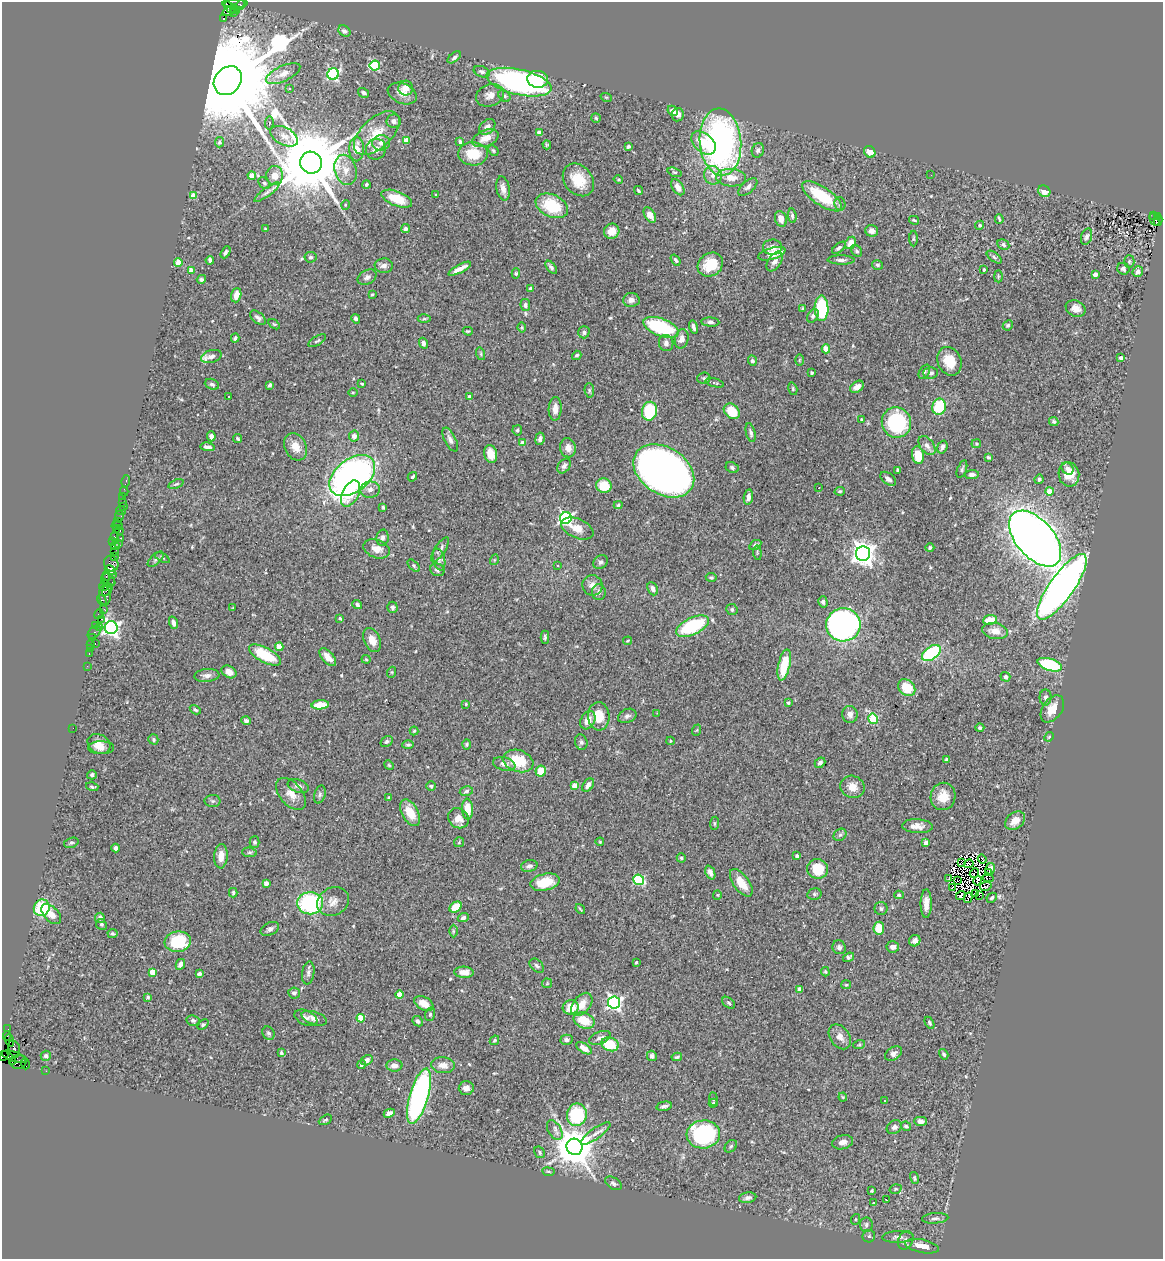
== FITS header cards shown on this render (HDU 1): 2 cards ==
NAXIS1  =                 1161
NAXIS2  =                 1257

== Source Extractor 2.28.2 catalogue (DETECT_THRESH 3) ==
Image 1161 x 1257 px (HDU 1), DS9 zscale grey, 1 PNG px = 1 image px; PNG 1165 x 1261 px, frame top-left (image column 1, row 1257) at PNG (2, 2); each listed source drawn as its Kron ellipse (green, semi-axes under 4 px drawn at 4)
Background 0.694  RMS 0.043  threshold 0.128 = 3 sigma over >= 5 px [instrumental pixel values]
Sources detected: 550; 6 with non-positive FLUX_AUTO (blend fragments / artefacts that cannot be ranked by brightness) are neither listed nor drawn; of the other 544, the 500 brightest by FLUX_AUTO listed and drawn (44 fainter detections omitted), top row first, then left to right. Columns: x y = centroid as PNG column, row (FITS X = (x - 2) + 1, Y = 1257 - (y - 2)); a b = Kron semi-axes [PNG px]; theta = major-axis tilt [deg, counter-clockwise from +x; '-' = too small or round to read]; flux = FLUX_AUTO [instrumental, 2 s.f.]
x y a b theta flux
235 3 12 4 0 110
240 5 5 4 - 31
229 8 7 4 -54 300
234 9 5 3 - 91
229 11 7 4 20 310
233 13 3 2 - 26
223 19 3 2 - 240
344 31 6 5 - 7.5
454 57 8 4 39 6.6
375 65 5 5 - 200
482 72 8 5 -21 7.4
283 74 18 7 25 25
333 74 6 5 - 440
538 79 10 8 -8 56
228 81 15 13 48 88000
519 82 33 12 -13 680
406 88 7 7 - 31
289 89 3 3 - 5.5
364 93 6 4 -32 7.1
402 94 15 10 -23 25
490 95 14 11 20 23
504 96 7 5 -41 6.4
606 97 6 3 -18 2.9
673 111 6 4 -48 19
678 115 7 6 - 13
596 118 5 4 - 3.7
394 121 7 7 - 9.6
269 123 6 4 82 5.8
487 127 9 6 42 15
377 133 28 15 43 73
540 133 4 4 - 28
284 136 15 8 -27 23
485 138 14 8 22 33
407 140 4 4 - 46
220 142 5 4 - 5.4
460 142 3 3 - 5.9
720 142 33 20 -85 920
381 143 9 7 6 15
703 143 14 9 -41 64
547 145 4 4 - 4.1
628 146 3 3 - 5.2
357 149 12 7 90 31
376 149 10 9 - 21
758 150 7 6 - 8.3
493 151 6 4 -49 4.2
870 152 6 5 - 28
473 154 15 11 -3 72
311 163 11 10 - 38000
345 170 15 11 -74 31
675 172 7 3 -20 3.5
713 175 9 8 - 20
931 175 2 2 - 3
252 176 4 4 - 42
275 176 9 8 - 27
731 178 15 8 -4 38
578 180 18 14 -50 67
618 180 5 3 - 3.3
264 183 6 5 - 6.2
366 185 4 3 - 4.8
678 187 9 5 -57 22
748 187 11 6 41 10
503 188 12 6 -80 18
638 191 5 3 - 3.4
1044 191 6 5 - 23
267 192 15 3 37 9.1
436 195 3 3 - 3
193 196 4 4 - 47
822 196 23 9 -34 120
397 199 16 7 -22 77
840 204 7 5 -78 7.4
345 205 5 3 - 2.6
552 206 17 11 -24 120
650 215 8 5 -58 24
1153 215 3 2 - 120
792 216 7 4 -83 6.2
1157 216 3 2 - 110
781 219 8 6 -73 20
999 219 5 2 - 4.3
914 220 5 3 - 3.4
1154 220 7 3 -65 56
1158 220 5 2 - 130
980 225 5 4 - 5.6
265 229 3 3 - 3.2
406 229 4 4 - 8.8
612 231 8 7 - 31
872 231 6 6 - 15
1086 236 8 5 72 6.9
913 238 8 3 89 3.8
851 243 6 5 - 29
1003 245 6 5 - 6.4
773 247 9 7 -1 16
839 248 8 4 39 6.2
857 251 6 5 - 6.7
226 252 6 4 61 6.4
772 254 14 5 15 59
310 257 6 5 - 6.4
994 257 9 4 -37 6.7
210 260 4 3 - 7.1
675 260 6 4 -53 6.2
841 260 13 4 0 9.7
775 261 11 6 56 18
1129 261 6 5 - 5.5
178 262 4 4 - 61
710 264 13 11 38 72
877 265 5 5 - 5.4
384 266 9 7 2 14
551 267 7 4 -52 7.5
460 269 12 3 28 20
984 269 4 3 - 7.4
1123 269 6 5 - 8.4
191 270 4 3 - 33
1138 272 5 5 - 9.5
516 273 5 4 - 4.1
1095 274 4 3 - 9.5
998 276 6 3 -90 2.7
367 277 10 7 28 13
201 279 5 4 - 5.7
531 288 4 4 - 6.7
372 294 4 3 - 3.3
236 295 7 5 73 24
631 300 8 7 - 14
525 305 6 5 - 7.6
821 308 13 7 -89 210
1076 308 10 8 -23 24
803 309 3 3 - 3.1
813 316 7 5 57 7.6
258 318 9 5 -41 9
356 319 5 4 - 6.7
424 319 6 4 1 3.9
710 322 9 4 -4 8
274 324 6 3 -36 3
1008 325 5 4 - 4.8
661 327 18 9 -21 240
694 327 7 3 -76 7.9
522 328 5 3 - 3.1
468 331 5 3 - 3.1
584 332 6 5 - 7
235 338 4 3 - 4.2
682 339 10 6 76 20
317 341 10 4 30 5.2
423 343 5 4 - 10
666 343 8 7 - 11
826 349 4 4 - 62
481 354 6 4 -72 4.3
577 355 5 4 - 5.1
211 356 10 6 17 17
1121 358 4 4 - 7.2
799 360 6 3 88 2.7
752 361 5 4 - 7.6
949 361 15 11 -66 59
924 372 8 5 59 5.7
812 373 3 3 - 4
931 373 7 5 1 9.1
704 378 6 5 - 5.8
715 383 9 3 -15 4.8
212 384 7 5 -21 6.3
362 384 3 2 - 3.4
270 385 4 3 - 5.6
857 387 7 5 35 18
793 389 6 4 -73 3.6
589 390 7 4 -85 5.1
353 392 5 3 - 2.9
229 396 3 3 - 14
470 397 4 4 - 17
939 407 8 7 - 100
555 409 11 6 88 22
649 411 9 7 77 150
732 411 9 6 -43 74
861 419 3 2 - 2.6
1054 421 5 4 - 5.8
896 422 15 14 - 240
517 430 5 4 - 4.8
751 433 10 4 -76 8
211 436 5 4 - 12
354 436 5 5 - 14
238 438 4 3 - 3.8
540 439 6 4 80 9.7
450 440 13 5 -63 12
522 443 4 4 - 25
976 444 5 4 - 3.2
927 446 11 7 -53 12
208 447 7 4 -6 12
296 447 14 10 -62 34
942 447 7 5 71 8.4
568 448 9 8 - 23
491 454 9 6 -77 36
918 455 9 6 -80 66
988 457 4 3 - 4.6
564 466 8 6 55 9.7
732 468 7 5 -27 6.7
1067 468 7 5 -45 11
962 469 9 4 71 5.8
898 470 4 3 - 3.7
664 471 33 23 -33 1800
972 474 7 4 6 9.3
1069 474 12 10 -81 55
352 476 26 16 38 1300
412 477 5 3 - 5
888 479 9 5 -38 11
1039 479 5 4 - 5.1
126 481 6 3 75 17
176 484 8 3 20 4.6
604 486 8 7 - 66
819 488 3 2 - 2.9
370 490 10 8 3 15
124 491 5 2 - 26
840 491 5 4 - 4
1050 491 4 4 - 57
350 494 14 8 63 47
123 497 2 2 - 7.9
748 497 8 4 81 11
122 502 3 3 - 56
618 505 4 4 - 4.1
123 507 3 2 - 5
383 507 3 3 - 3.5
121 510 5 2 - 19
119 516 5 4 - 32
566 518 6 5 - 640
118 521 2 2 - 14
117 526 5 3 - 29
577 528 17 9 -23 31
116 529 2 2 - 30
119 531 3 3 - 39
114 537 3 3 - 60
121 538 3 2 - 84
382 538 8 6 77 8.5
1035 539 33 19 -49 3600
113 542 3 2 - 36
118 543 3 2 - 9.3
755 545 6 4 33 7.4
115 546 4 2 - 46
930 548 4 4 - 6.6
377 549 14 9 -20 29
440 550 14 5 56 13
114 551 2 2 - 59
757 553 7 3 -85 3
863 554 7 7 - 2500
114 556 2 2 - 11
162 558 8 4 -29 4.7
156 559 10 5 43 7.1
439 560 11 6 -77 10
494 560 5 3 - 2.7
601 562 8 6 42 8.2
111 564 8 7 - 220
558 565 3 3 - 2.8
414 566 7 4 -46 4.8
110 570 6 4 -29 500
437 570 7 6 - 7.8
112 575 4 3 - 230
105 577 6 3 75 150
711 577 5 4 - 4.6
109 580 7 5 -47 70
104 585 6 5 - 110
592 585 10 10 - 20
1062 587 39 12 55 2000
653 589 7 5 -66 14
107 590 7 4 54 140
599 592 8 7 - 10
105 595 10 6 -84 320
102 600 5 3 - 37
823 602 6 4 -75 7
357 604 5 4 - 6
392 607 5 5 - 5.9
233 608 4 3 - 2.9
104 609 2 2 - 58
732 610 6 5 - 7.4
99 614 5 3 - 66
339 618 3 3 - 6.1
101 619 3 2 - 56
990 620 7 5 8 47
173 623 6 4 -67 13
843 625 17 16 - 890
95 626 4 3 - 73
692 626 18 8 25 210
100 627 3 2 - 53
111 628 6 6 - 1100
995 631 13 8 -9 28
94 632 8 5 45 75
93 637 2 2 - 23
545 637 6 4 -90 4.9
372 640 13 8 -65 27
628 641 4 3 - 3.5
95 643 3 2 - 100
91 644 3 2 - 4.9
279 647 4 4 - 65
90 648 2 2 - 7.8
89 653 3 2 - 45
931 653 10 6 36 240
265 655 18 7 -28 110
328 657 11 5 -49 21
366 659 4 4 - 3.2
784 665 16 6 78 100
1050 665 12 6 -17 220
87 666 2 2 - 17
229 672 8 6 -32 22
392 672 5 3 - 2.9
207 675 12 6 6 13
1005 677 5 4 - 6.6
907 688 9 7 -43 71
1045 697 8 6 -89 9.5
788 703 4 3 - 3.6
466 704 4 4 - 3.2
320 705 8 4 5 53
1052 709 15 9 54 39
195 710 6 4 -30 5.4
657 713 3 3 - 3
850 714 8 7 - 17
599 716 14 10 -87 53
627 716 9 6 21 9.8
873 719 5 4 - 170
588 720 10 7 61 26
246 721 5 4 - 7.1
73 728 2 2 - 92
980 728 4 4 - 6.1
697 730 6 3 70 3
414 731 4 4 - 3.6
1049 737 5 4 - 3.1
153 739 5 5 - 5.3
387 741 6 5 - 6.8
671 741 4 4 - 3.6
581 742 8 6 -72 7.7
99 744 12 9 -27 30
467 744 5 4 - 3.6
408 745 6 4 1 5.2
101 748 13 6 0 20
947 759 3 3 - 12
518 761 16 11 -18 93
820 763 6 4 42 8
504 764 11 6 -12 14
389 765 5 4 - 3.5
541 771 5 5 - 45
92 775 5 4 - 7.4
574 785 4 4 - 34
588 785 7 5 51 17
298 786 11 6 -21 14
431 786 5 4 - 4.4
92 787 6 3 -15 4.1
852 787 12 11 - 29
466 791 6 4 12 6.8
291 794 19 11 -49 31
320 795 9 5 74 7
943 796 14 12 79 41
389 798 4 3 - 3.3
213 801 8 6 -1 6.1
467 809 10 5 -86 44
410 813 14 8 -61 52
458 818 11 9 -40 25
1015 821 11 8 39 31
715 823 7 4 85 4.4
917 826 15 7 -3 23
840 835 7 5 41 6.5
255 842 6 5 - 5
459 842 5 5 - 3.6
600 842 4 4 - 3.1
926 842 4 4 - 20
71 843 7 5 17 5.6
116 848 4 4 - 10
249 852 7 4 -5 5
221 856 12 6 87 28
797 856 4 3 - 9
681 858 4 4 - 4.8
982 859 5 2 - 4
962 863 3 2 - 4.4
969 864 5 2 - 3.9
529 866 8 6 15 9.2
818 869 10 10 - 75
990 869 6 4 79 2.6
710 873 7 4 -68 13
974 873 5 2 - 2.9
989 873 3 3 - 16
988 878 6 2 -13 3.4
948 879 3 2 - 2.9
639 880 5 5 - 250
958 880 4 2 - 3
978 881 5 3 - 3.2
545 882 15 8 14 76
266 883 4 4 - 18
741 883 16 7 -54 40
986 886 6 3 12 12
952 887 3 2 - 3.7
233 893 5 3 - 4.5
814 894 7 5 14 5.7
975 894 4 3 - 2.6
717 895 4 4 - 3
899 895 5 4 - 3.9
961 896 5 3 - 8.5
979 896 3 2 - 9.3
968 898 5 2 - 5.8
992 898 5 4 - 6.1
333 901 16 13 29 29
310 903 13 11 3 330
926 904 14 5 89 24
456 907 6 5 - 53
42 908 8 7 - 130
881 908 6 6 - 6.1
580 909 5 2 - 3.3
51 914 12 7 -46 29
100 918 5 5 - 12
463 918 5 4 - 8.1
101 924 6 5 - 5.1
879 928 6 5 - 52
270 929 10 6 26 10
453 931 6 4 -90 4
112 933 5 4 - 4.5
915 941 6 5 - 12
178 942 13 10 7 150
839 947 7 6 - 8.6
893 947 6 5 - 10
849 957 6 4 37 6.4
636 962 3 3 - 4.3
180 964 6 4 62 13
537 966 8 5 -44 8.3
153 972 4 4 - 48
464 972 10 5 -3 23
825 972 4 3 - 3.1
308 973 11 6 81 9.6
199 974 4 3 - 7.3
547 983 5 5 - 2.9
846 985 5 4 - 3.2
800 989 4 4 - 12
294 993 6 5 - 8.6
399 995 4 4 - 43
148 997 4 3 - 3.8
614 1002 6 6 - 750
728 1003 7 5 -42 5.3
424 1004 10 6 -29 30
582 1004 13 8 51 37
571 1007 8 7 - 45
430 1014 7 5 74 4.9
306 1018 12 7 -24 12
314 1018 13 6 -19 15
361 1018 4 4 - 70
584 1020 11 7 -23 60
193 1021 7 5 -12 5.7
418 1021 6 4 -46 7.2
929 1023 6 4 -60 4.6
203 1025 6 4 37 4.7
8 1029 2 2 - 11
268 1033 7 5 -61 6.2
7 1036 5 2 - 42
840 1037 13 9 -54 22
600 1038 11 6 20 13
494 1040 5 3 - 4
567 1040 6 5 - 11
10 1041 6 2 -72 43
610 1044 9 6 -18 94
859 1045 6 3 18 3.4
584 1048 9 4 -33 28
14 1049 9 5 -76 300
281 1053 3 3 - 4.2
893 1053 9 6 33 12
944 1054 5 3 - 5
4 1056 5 3 - 44
46 1056 5 5 - 6.3
652 1056 5 5 - 8.9
14 1057 13 5 -17 330
677 1057 5 3 - 4.4
367 1060 6 5 - 12
12 1062 3 2 - 20
18 1062 8 7 - 210
25 1064 5 2 - 97
361 1065 4 4 - 5.5
443 1065 12 8 -6 24
394 1066 8 6 3 14
46 1071 2 2 - 17
466 1088 7 6 - 17
419 1096 28 9 73 640
843 1097 4 4 - 2.7
713 1099 7 4 -85 3.9
885 1101 2 2 - 2.8
713 1103 4 4 - 3.3
664 1106 8 3 13 8.1
389 1113 6 4 25 14
577 1115 11 10 - 210
325 1120 7 4 29 5.1
920 1121 6 4 -1 12
906 1126 5 4 - 4.6
894 1127 8 6 31 11
555 1130 11 6 -59 14
596 1133 18 5 35 17
703 1134 17 14 5 440
843 1142 10 7 13 15
731 1146 7 5 46 5
574 1147 8 8 - 9300
540 1152 6 5 - 4.6
548 1172 6 3 -8 4
914 1178 6 4 -77 4.4
613 1183 9 5 -34 7.3
895 1189 6 4 16 4.3
872 1191 3 3 - 3.5
748 1198 9 5 10 9.4
887 1200 3 2 - 26
873 1203 4 3 - 3.1
935 1218 13 5 4 10
856 1219 5 3 - 3.1
866 1225 7 6 - 8
869 1236 6 6 - 6.4
898 1237 15 6 2 17
906 1240 9 7 64 14
922 1246 17 6 -11 46
At the frame edge (FLAGS 8, measured only in part): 2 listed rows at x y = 235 3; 4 1056
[44 fainter detections neither listed nor drawn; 6 non-positive-flux detections neither listed nor drawn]